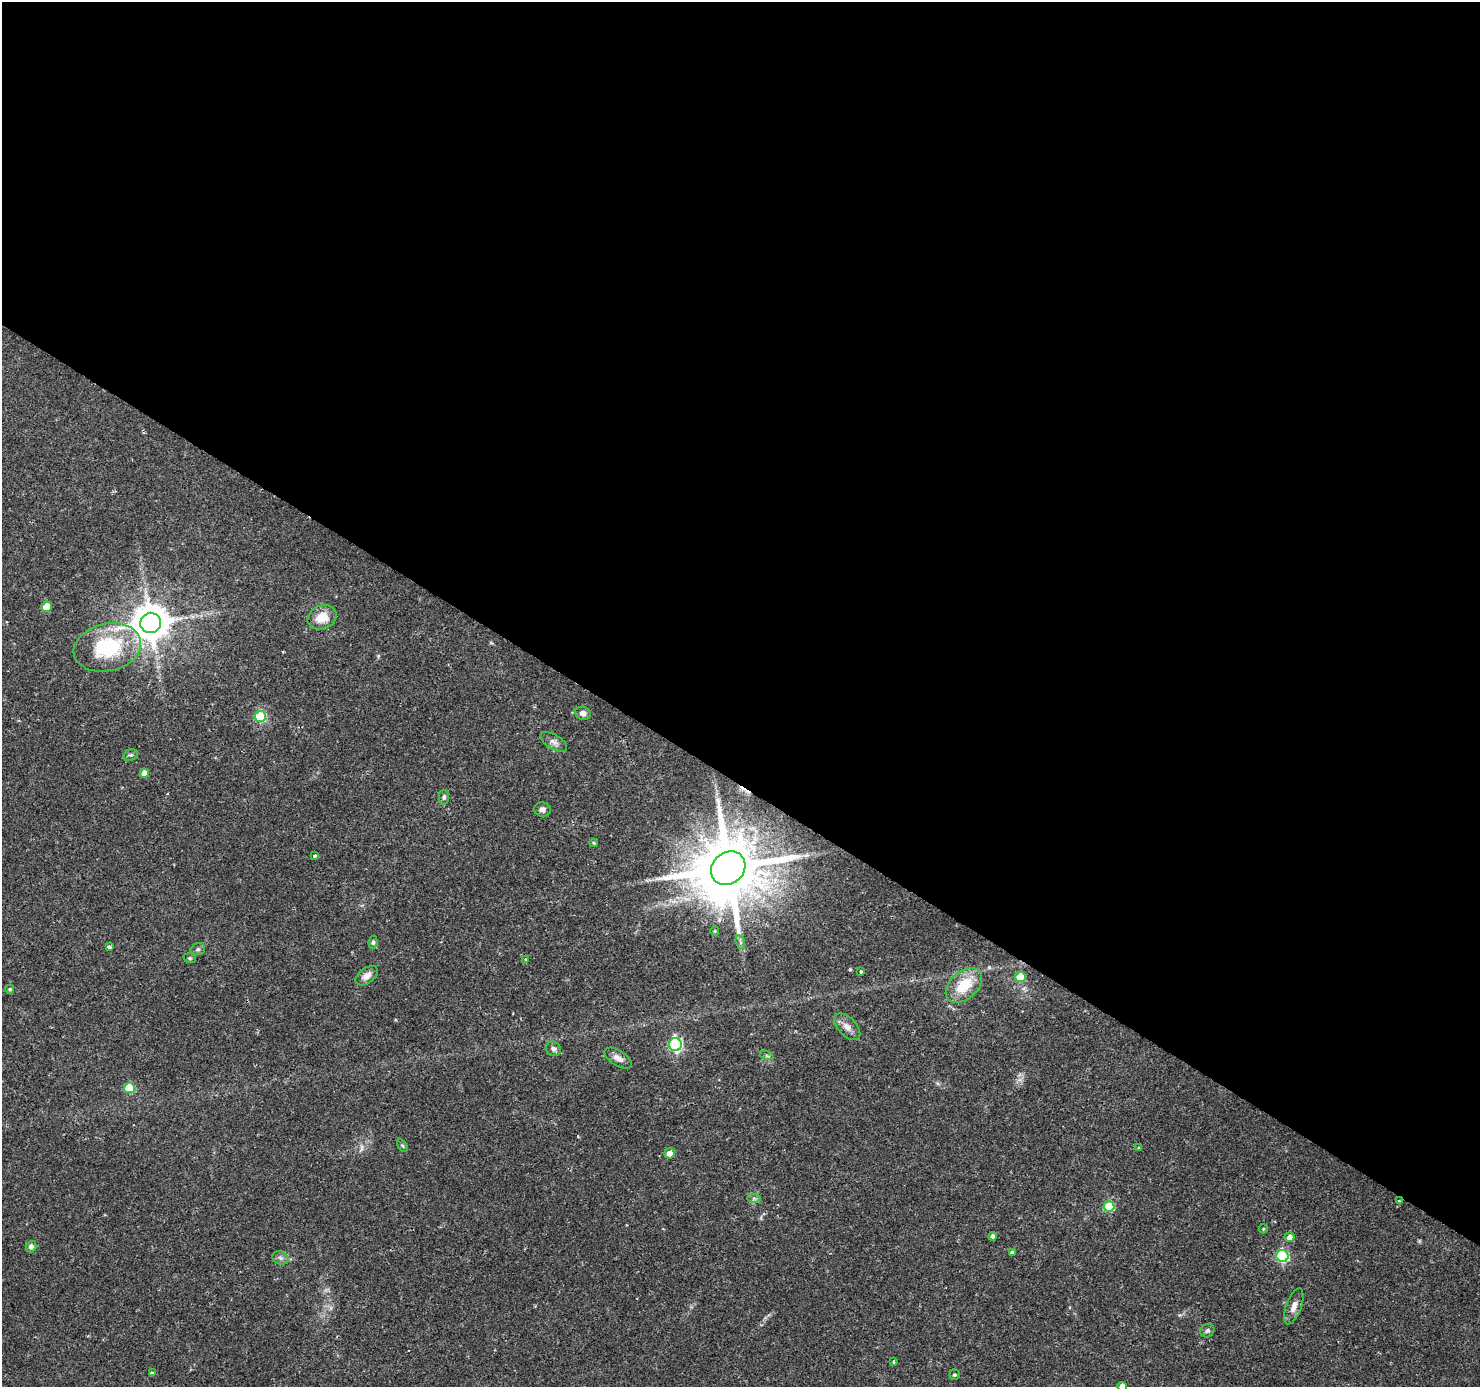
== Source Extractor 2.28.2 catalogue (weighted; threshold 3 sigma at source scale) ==
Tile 3 of 4 x 4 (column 3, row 1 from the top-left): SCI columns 2959-4436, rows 4342-5726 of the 5920 x 5979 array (HDU 1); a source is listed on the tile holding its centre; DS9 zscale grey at full resolution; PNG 1482 x 1389 px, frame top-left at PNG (2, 2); each listed source drawn as its Kron ellipse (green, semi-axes under 4 px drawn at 4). Shown black and unused: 57% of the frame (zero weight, under 2 of 3 exposures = <1% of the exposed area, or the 3 px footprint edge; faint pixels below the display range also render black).
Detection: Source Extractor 2.28.2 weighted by HDU 2 'WHT'; one run over the whole footprint, this tile lists its part. Background 0.0376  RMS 0.0034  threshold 0.0153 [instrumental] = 3 sigma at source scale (4.5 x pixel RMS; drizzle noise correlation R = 1.50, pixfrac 1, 0.0396/0.0396 arcsec/px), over >= 5 px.
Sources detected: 52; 1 cosmic-ray / hot-pixel residue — neither listed nor drawn; the other 51 listed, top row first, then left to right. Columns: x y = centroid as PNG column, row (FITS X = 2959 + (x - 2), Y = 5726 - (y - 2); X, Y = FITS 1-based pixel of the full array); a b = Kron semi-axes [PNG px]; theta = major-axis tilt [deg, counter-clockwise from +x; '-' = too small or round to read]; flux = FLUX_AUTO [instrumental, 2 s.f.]
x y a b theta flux
47 607 5 5 - 8.6
322 617 15 11 23 6.1
151 623 10 10 - 950
107 647 34 23 12 27
583 713 8 6 -18 1.8
260 717 5 5 - 24
554 742 15 7 -31 1.8
131 755 7 5 19 0.69
144 773 4 4 - 3.1
444 797 7 5 89 0.82
542 809 8 7 - 1.3
594 843 4 4 - 0.34
314 856 4 3 - 0.63
728 868 18 15 41 3400
715 931 5 4 - 0.4
373 942 6 4 81 0.62
740 942 7 4 -72 0.83
109 947 4 3 - 2.5
198 949 7 6 - 0.79
190 958 6 5 - 0.54
525 960 4 3 - 0.44
861 972 3 3 - 1.4
367 976 13 7 36 2.2
1020 977 5 5 - 9.5
964 985 21 13 41 10
10 989 4 3 - 0.5
847 1027 16 9 -45 2.4
675 1045 6 6 - 57
554 1049 8 6 -37 1.1
767 1056 7 4 -19 0.53
618 1058 15 7 -32 2.2
129 1088 5 5 - 14
402 1145 7 4 -58 0.53
1139 1148 4 3 - 0.37
669 1153 5 5 - 3.3
754 1198 7 4 -1 0.69
1399 1201 4 3 - 0.33
1109 1206 5 5 - 18
1263 1229 4 4 - 0.37
993 1236 4 4 - 1
1290 1237 5 5 - 2.2
31 1247 6 5 - 1.5
1012 1252 4 4 - 1.1
1282 1256 6 6 - 37
280 1258 8 6 -22 1.1
1294 1306 19 7 70 2.7
1207 1331 7 6 - 0.85
894 1361 3 3 - 0.74
152 1373 4 3 - 2
954 1375 5 5 - 0.53
1122 1386 5 4 - 3
Overlapping masked pixels (flux is a lower limit): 1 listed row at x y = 728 868
Isophote crosses this tile's border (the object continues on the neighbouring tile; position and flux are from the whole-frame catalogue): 1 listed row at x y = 1122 1386